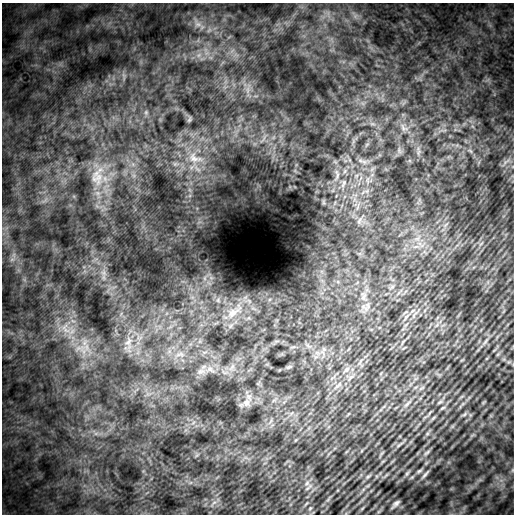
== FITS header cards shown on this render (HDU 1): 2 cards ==
NAXIS1  =                  512
NAXIS2  =                  512

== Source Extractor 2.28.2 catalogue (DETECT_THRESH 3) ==
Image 512 x 512 px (HDU 1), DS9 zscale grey, 1 PNG px = 1 image px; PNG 516 x 516 px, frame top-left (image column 1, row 512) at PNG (2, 3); no overlay
Background 5940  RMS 1200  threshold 3480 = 3 sigma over >= 5 px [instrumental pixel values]
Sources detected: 40; all 40 listed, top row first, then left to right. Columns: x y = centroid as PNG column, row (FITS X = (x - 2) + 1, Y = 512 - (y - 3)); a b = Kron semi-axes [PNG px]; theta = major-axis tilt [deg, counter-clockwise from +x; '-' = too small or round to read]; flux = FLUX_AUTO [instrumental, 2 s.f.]
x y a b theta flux
198 24 7 5 -1 2.4e+05
189 120 7 4 18 1.1e+05
404 128 13 7 -31 4.1e+05
418 152 9 3 69 1.6e+05
194 158 22 12 -18 1.3e+06
364 162 8 6 -53 3.1e+05
345 171 7 4 71 1.6e+05
337 174 16 5 -77 4.4e+05
97 178 20 18 60 1.7e+06
367 180 8 4 -90 2.2e+05
343 183 13 5 69 3.5e+05
359 221 10 4 57 1.8e+05
104 273 7 4 -72 2.4e+05
366 307 15 13 25 6.9e+05
233 313 17 10 32 7.7e+05
406 317 10 4 49 2.1e+05
65 329 20 10 -57 1.1e+06
485 342 10 4 55 2.1e+05
128 343 23 11 -89 1.3e+06
324 349 7 5 46 1.9e+05
180 354 14 6 8 5.2e+05
289 367 10 4 27 1.5e+05
210 369 11 7 -31 4.2e+05
346 369 10 7 51 3.6e+05
201 371 12 7 27 4.5e+05
351 377 11 4 40 2.5e+05
338 385 15 4 44 3.3e+05
440 402 8 4 35 1.2e+05
246 403 12 11 - 6.1e+05
407 404 12 4 44 2.4e+05
464 414 7 4 45 1.3e+05
399 445 14 2 41 1.9e+05
426 453 11 4 40 1.9e+05
419 471 11 4 32 1.9e+05
407 473 9 4 62 1.6e+05
425 474 17 5 49 3.0e+05
368 476 6 4 20 1.1e+05
307 483 8 4 46 2.0e+05
396 504 11 4 45 3.1e+05
310 508 5 4 - 8.9e+04